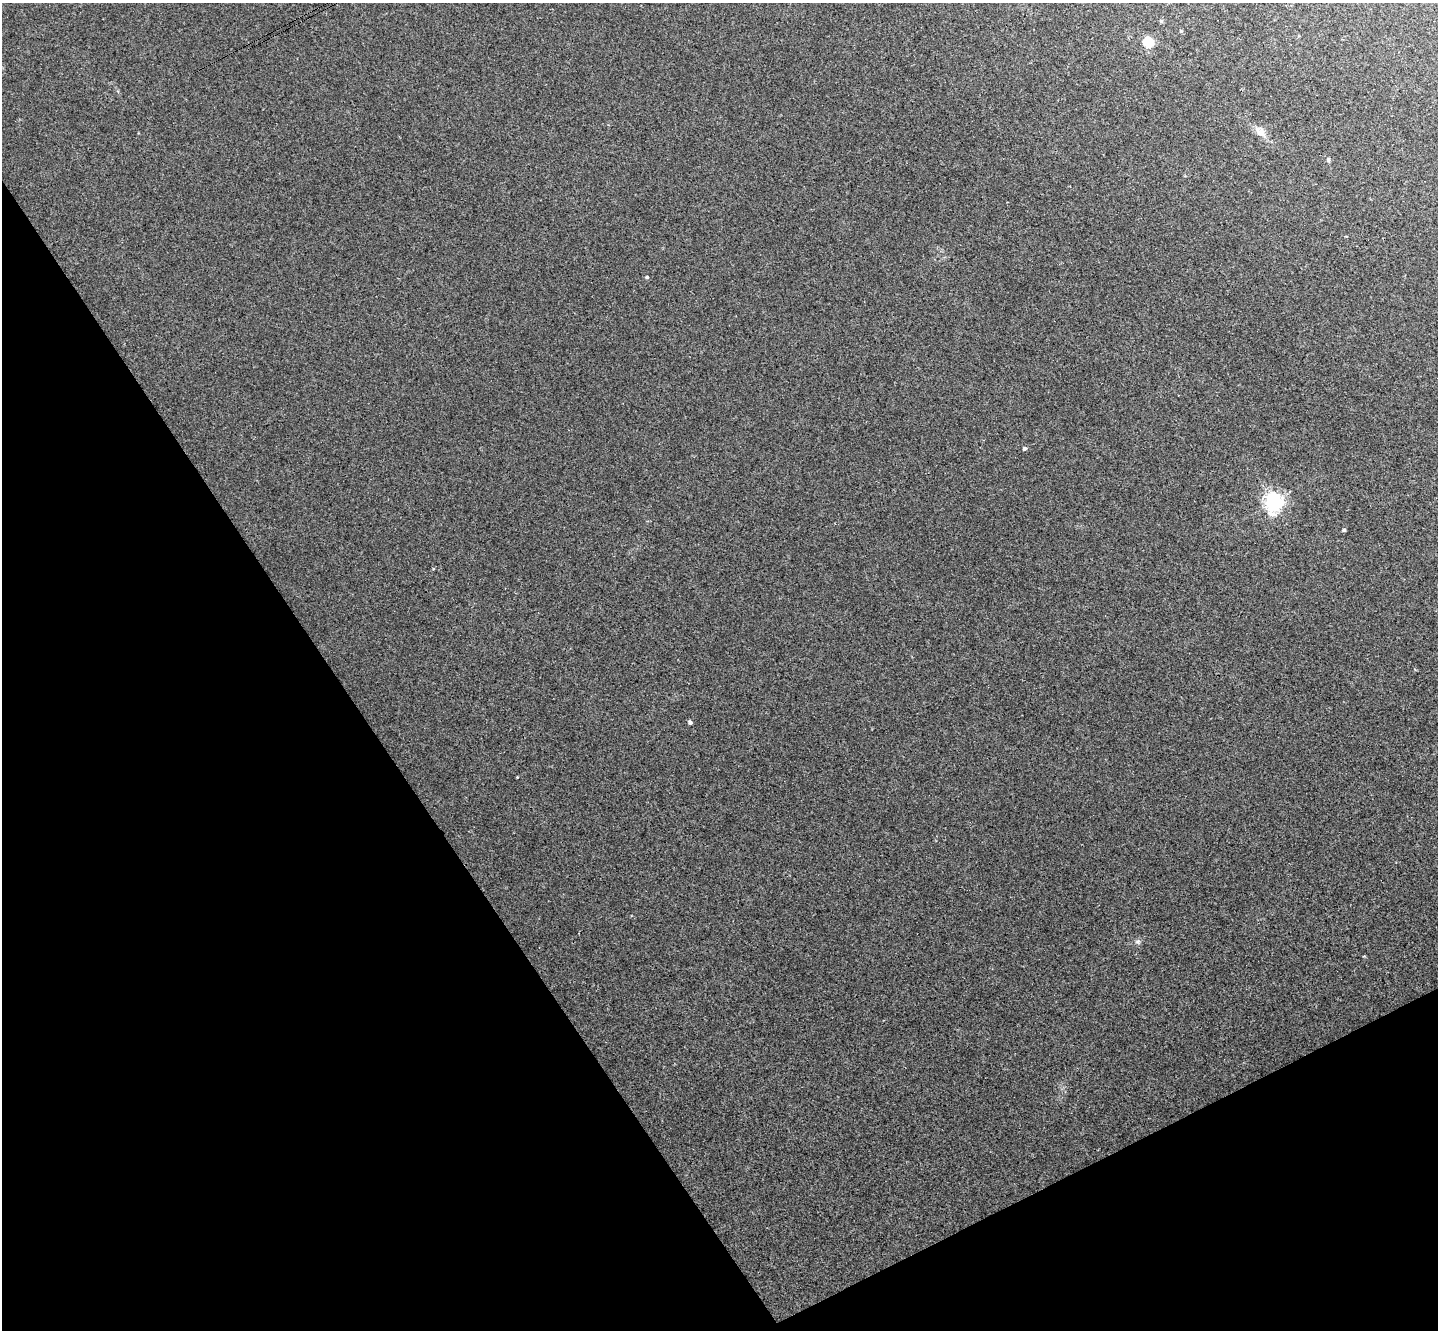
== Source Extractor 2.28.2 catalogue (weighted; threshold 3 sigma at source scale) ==
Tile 14 of 4 x 4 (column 2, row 4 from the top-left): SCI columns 1492-2927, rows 327-1654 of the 5855 x 5828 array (HDU 1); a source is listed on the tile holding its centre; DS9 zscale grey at full resolution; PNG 1440 x 1332 px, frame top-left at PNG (2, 3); no overlay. Shown black and unused: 30% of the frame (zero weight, under 3 of 4 exposures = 6% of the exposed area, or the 3 px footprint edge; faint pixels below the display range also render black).
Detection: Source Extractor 2.28.2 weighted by HDU 2 'WHT'; one run over the whole footprint, this tile lists its part. Background 0.0089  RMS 0.0037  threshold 0.0165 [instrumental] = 3 sigma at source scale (4.5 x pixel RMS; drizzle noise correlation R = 1.50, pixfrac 1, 0.05/0.05 arcsec/px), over >= 5 px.
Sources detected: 11; all 11 listed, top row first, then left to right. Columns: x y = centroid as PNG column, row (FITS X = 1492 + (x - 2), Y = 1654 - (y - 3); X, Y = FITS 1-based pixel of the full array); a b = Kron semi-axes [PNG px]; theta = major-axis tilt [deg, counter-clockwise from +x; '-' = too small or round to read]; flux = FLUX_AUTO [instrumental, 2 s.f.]
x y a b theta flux
1181 31 4 4 - 0.38
1148 42 5 5 - 29
1260 132 20 10 -43 3.4
1328 160 6 5 - 0.54
647 277 5 4 - 0.52
1024 448 5 4 - 0.84
1273 502 7 7 - 160
1344 530 4 4 - 0.52
690 722 5 4 - 1.1
517 777 3 2 - 0.28
1138 942 8 5 -5 0.86